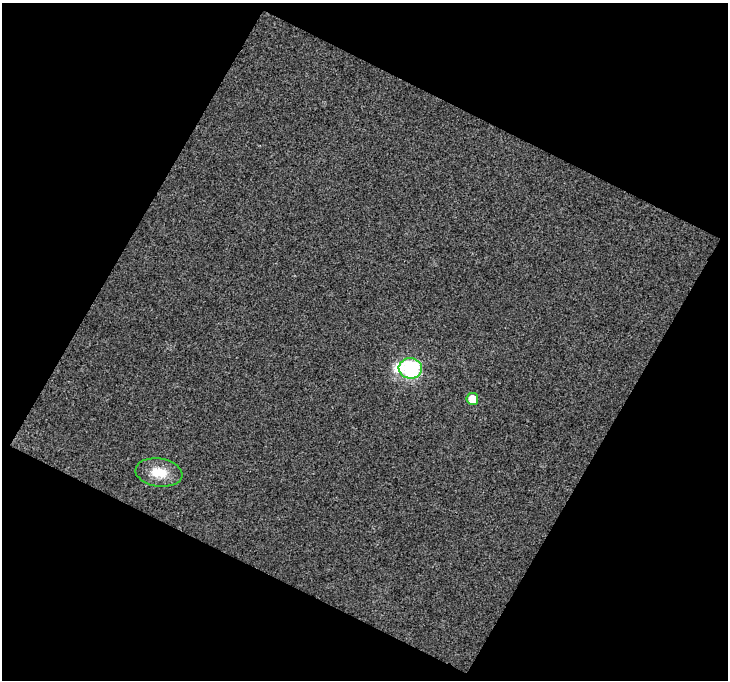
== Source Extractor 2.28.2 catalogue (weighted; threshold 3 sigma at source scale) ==
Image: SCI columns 1-726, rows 30-707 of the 727 x 736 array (HDU 1 of 3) = the unmasked area's bounding box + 8 px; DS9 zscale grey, full resolution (1 PNG px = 1 image px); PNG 730 x 682 px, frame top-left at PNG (2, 3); each listed source drawn as its Kron ellipse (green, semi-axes under 4 px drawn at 4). Shown black and unused: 48% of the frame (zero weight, under 3 of 4 exposures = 2% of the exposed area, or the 3 px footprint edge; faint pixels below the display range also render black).
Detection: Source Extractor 2.28.2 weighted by HDU 2 'WHT'. Background 0.018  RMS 0.0048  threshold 0.0214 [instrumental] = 3 sigma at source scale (4.5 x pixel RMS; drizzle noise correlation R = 1.50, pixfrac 1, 0.0396/0.0396 arcsec/px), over >= 5 px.
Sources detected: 3; all 3 listed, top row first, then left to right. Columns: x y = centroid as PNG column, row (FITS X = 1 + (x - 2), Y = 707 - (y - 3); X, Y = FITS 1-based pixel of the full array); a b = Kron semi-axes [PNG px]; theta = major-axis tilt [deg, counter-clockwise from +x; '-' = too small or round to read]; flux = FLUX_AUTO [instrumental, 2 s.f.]
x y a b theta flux
410 368 11 10 - 77
472 399 6 6 - 5.5
159 472 23 14 -8 9.5